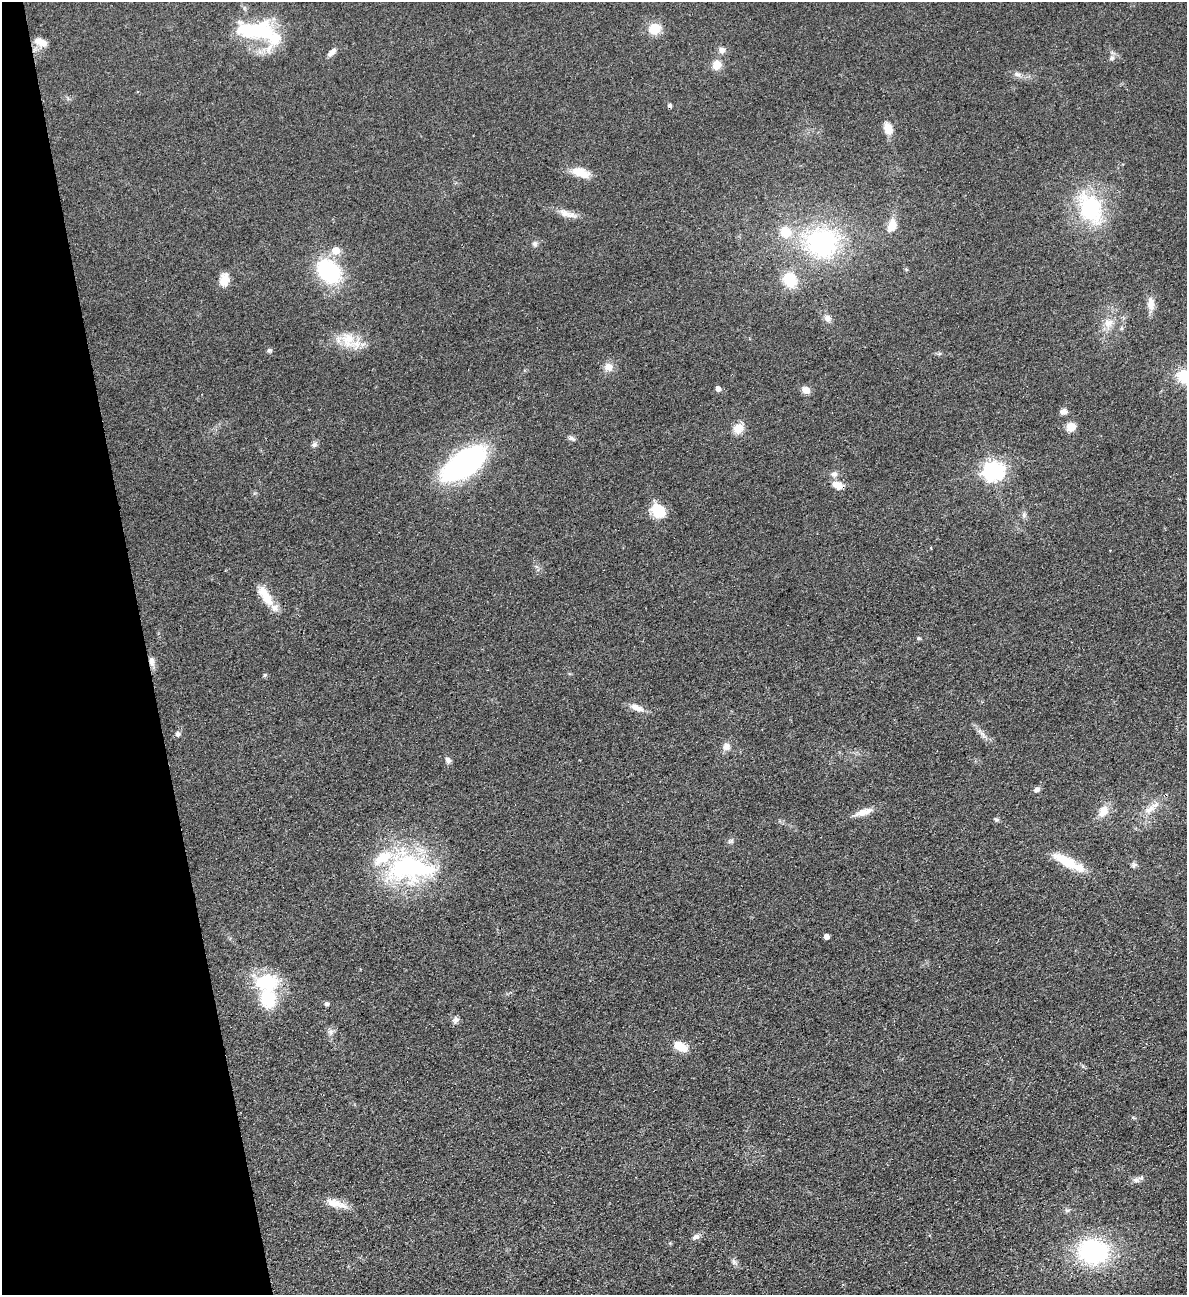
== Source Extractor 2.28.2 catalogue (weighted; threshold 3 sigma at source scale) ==
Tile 5 of 4 x 4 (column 1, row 2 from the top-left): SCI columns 286-1470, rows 2643-3935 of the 5189 x 5283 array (HDU 1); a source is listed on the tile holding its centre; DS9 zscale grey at full resolution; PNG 1189 x 1297 px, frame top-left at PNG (2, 2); no overlay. Shown black and unused: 12% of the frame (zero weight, under 2 of 3 exposures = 3% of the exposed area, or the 3 px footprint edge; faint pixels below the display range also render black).
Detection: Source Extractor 2.28.2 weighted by HDU 2 'WHT'; one run over the whole footprint, this tile lists its part. Background 0.0822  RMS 0.0093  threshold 0.0419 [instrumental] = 3 sigma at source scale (4.5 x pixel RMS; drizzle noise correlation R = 1.50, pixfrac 1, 0.05/0.05 arcsec/px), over >= 5 px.
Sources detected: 78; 1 cosmic-ray / hot-pixel residue — not listed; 7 inside a brighter listed object's ellipse — not listed separately; the other 70 listed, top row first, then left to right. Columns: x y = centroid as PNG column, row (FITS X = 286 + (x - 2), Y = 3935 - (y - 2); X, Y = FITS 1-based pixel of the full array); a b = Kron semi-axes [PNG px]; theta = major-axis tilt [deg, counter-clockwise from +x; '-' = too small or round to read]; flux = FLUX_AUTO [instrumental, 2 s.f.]
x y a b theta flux
654 29 12 11 - 16
256 31 51 22 -4 71
43 43 12 11 - 6.8
722 50 8 8 - 4.2
332 52 13 7 45 4.8
1112 58 8 7 - 3.1
717 65 11 10 - 9.6
1017 74 10 6 -16 3.5
888 128 12 8 -72 12
581 172 23 10 -18 15
1090 208 38 25 -65 81
567 214 28 8 -18 9.8
892 225 14 9 70 13
822 243 43 40 -22 120
535 244 7 7 - 2.6
335 251 6 5 - 18
906 269 5 4 - 1
329 271 18 14 -45 110
224 280 15 10 82 9.8
790 280 15 12 -58 28
1151 304 18 9 -85 8.2
827 318 10 8 -44 4.2
1108 323 14 13 - 10
348 340 32 21 -20 25
269 350 7 6 - 1.8
939 354 7 4 2 1.5
608 367 12 11 - 7.4
1184 376 17 15 -32 26
718 389 5 4 - 5.5
806 390 9 7 -29 6.5
1063 411 8 7 - 4.4
1071 427 11 10 - 8.5
738 428 13 10 43 10
571 438 10 5 -22 2.6
314 445 9 6 34 2.7
464 463 38 18 35 240
993 470 8 7 - 460
834 474 9 8 - 3.9
837 485 14 8 -25 9.8
659 511 13 10 -41 32
1024 515 8 4 -89 2.2
266 598 23 14 -69 15
918 638 5 5 - 1.8
152 661 14 7 -82 5
265 675 6 4 45 1.2
636 707 19 8 -22 7.4
177 734 6 5 - 2.9
983 734 13 4 -54 3.6
726 746 10 9 - 5.3
448 760 8 7 - 3.1
1037 789 8 6 38 3.1
1150 809 20 9 36 10
1103 811 14 11 61 11
863 812 24 8 17 9.4
996 819 7 5 -1 1.6
730 841 8 6 18 2.1
1068 862 42 11 -27 28
1134 865 10 6 27 2.3
409 867 61 36 -4 150
826 937 4 4 - 5.8
266 982 33 21 4 43
326 1004 5 4 - 3
455 1020 9 8 - 3.4
330 1032 9 6 -2 3
680 1047 16 9 -26 14
1136 1180 10 7 15 3.9
334 1203 25 11 -16 13
695 1237 10 6 32 4
1093 1251 31 25 -5 110
734 1262 8 5 -59 2.5
Overlapping masked pixels (flux is a lower limit): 2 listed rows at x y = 837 485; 152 661
Isophote crosses this tile's border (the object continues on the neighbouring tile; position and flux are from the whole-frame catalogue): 1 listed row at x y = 1184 376